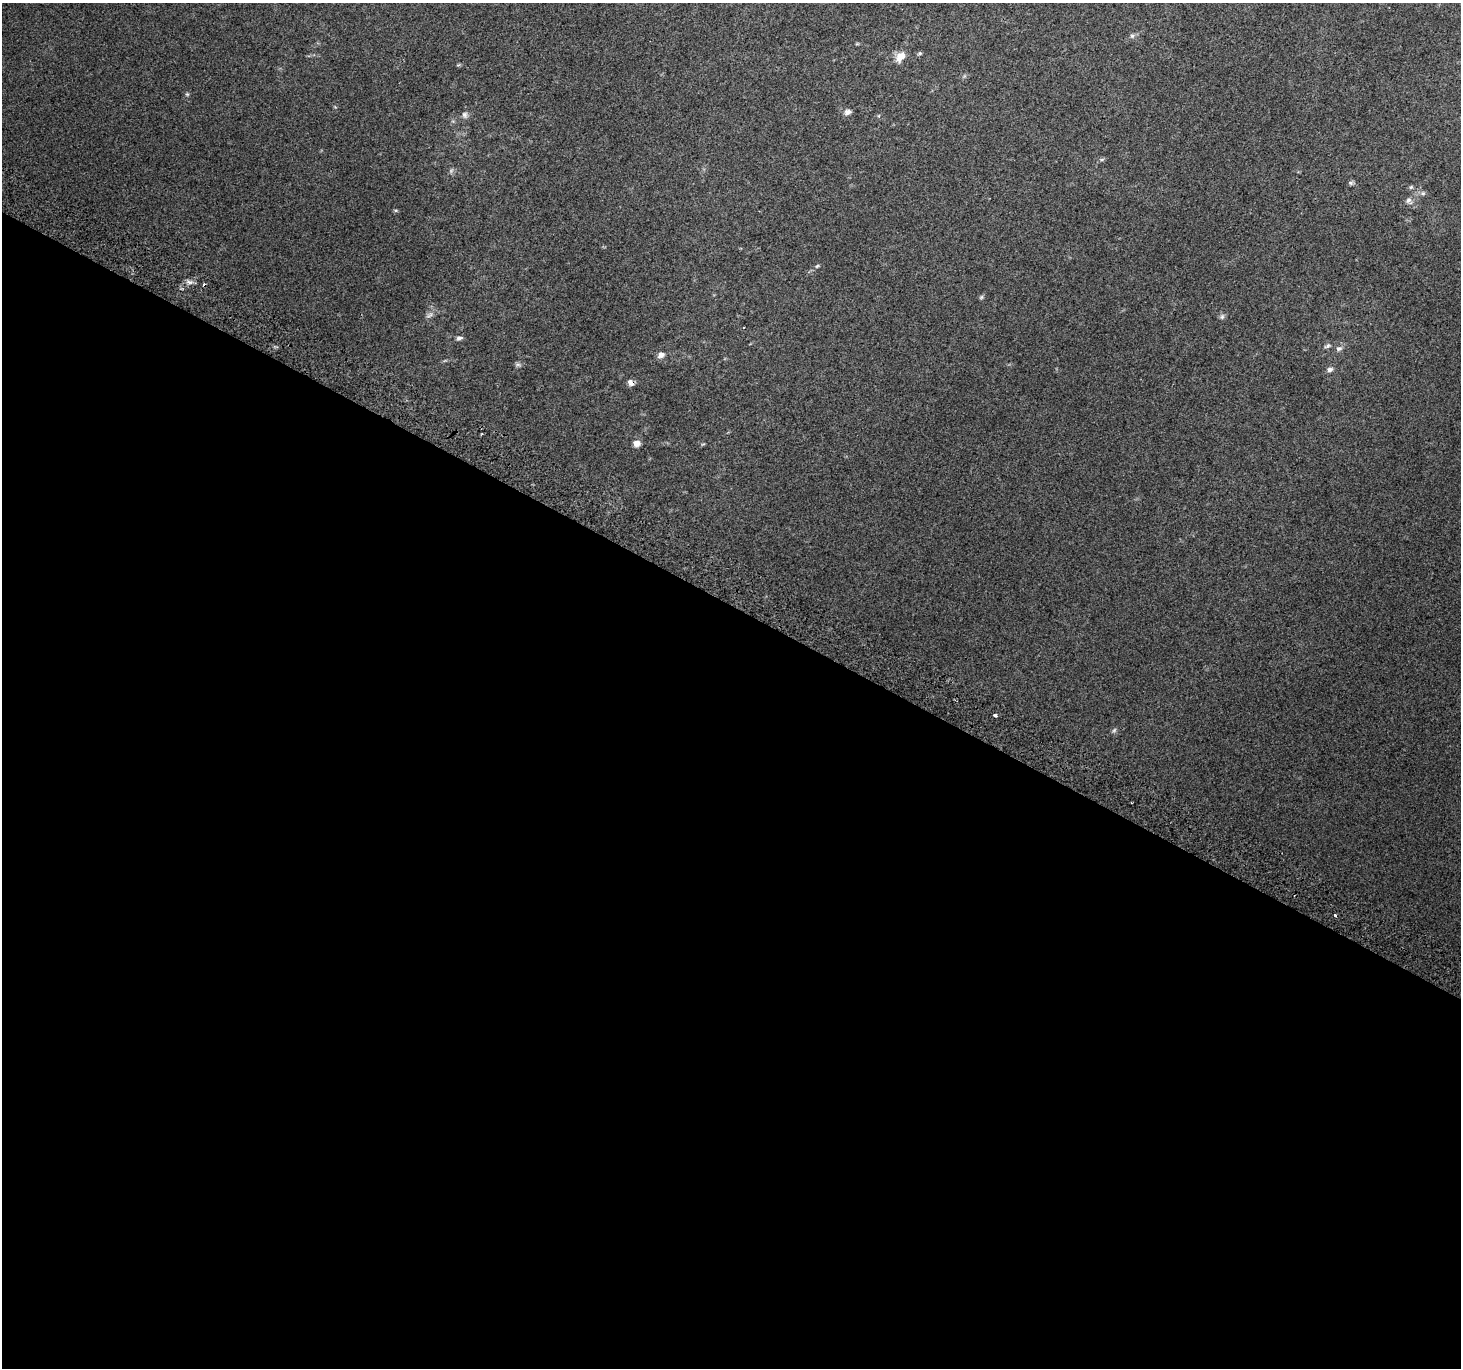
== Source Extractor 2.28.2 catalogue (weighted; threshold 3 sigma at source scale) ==
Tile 14 of 4 x 4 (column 2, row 4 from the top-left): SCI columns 1491-2949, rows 300-1665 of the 5888 x 5996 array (HDU 1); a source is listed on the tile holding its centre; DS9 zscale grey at full resolution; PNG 1463 x 1370 px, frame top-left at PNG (2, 3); no overlay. Shown black and unused: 56% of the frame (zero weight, under 2 of 3 exposures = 2% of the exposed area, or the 3 px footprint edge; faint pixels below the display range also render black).
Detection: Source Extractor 2.28.2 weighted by HDU 2 'WHT'; one run over the whole footprint, this tile lists its part. Background 0.0358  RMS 0.012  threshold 0.0562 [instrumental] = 3 sigma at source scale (4.5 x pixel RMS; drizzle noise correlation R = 1.50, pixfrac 1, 0.0396/0.0396 arcsec/px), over >= 5 px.
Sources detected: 30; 2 cosmic-ray / hot-pixel residue — not listed; the other 28 listed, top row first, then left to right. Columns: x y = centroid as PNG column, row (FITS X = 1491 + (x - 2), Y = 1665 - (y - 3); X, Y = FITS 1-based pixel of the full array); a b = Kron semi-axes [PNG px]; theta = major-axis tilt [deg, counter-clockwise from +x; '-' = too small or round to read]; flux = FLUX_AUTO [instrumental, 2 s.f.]
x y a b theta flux
1132 36 7 5 -68 2.4
920 53 5 4 - 1.7
900 57 14 9 53 12
458 65 6 4 18 1.3
187 94 5 4 - 1.5
848 112 9 6 17 4.8
464 115 9 7 -88 4
1102 159 6 4 19 1.8
1350 183 7 5 -33 2.3
1411 187 6 5 - 1.9
1423 193 6 6 - 2.5
1409 201 10 7 -54 4.7
817 266 6 4 44 1.8
189 282 8 5 -25 3.9
981 297 6 5 - 1.8
429 315 12 4 25 3.4
1222 316 8 5 70 2.8
744 327 3 2 - 1.4
459 338 7 5 7 3.4
1327 346 9 5 26 3
1339 348 8 6 15 4.1
661 355 9 7 32 5.5
518 364 7 4 0 2.6
1330 369 8 6 14 3.8
631 383 8 6 -42 5.9
636 443 8 7 - 6.2
995 715 4 3 - 7.5
1114 730 7 5 45 2.2
Overlapping masked pixels (flux is a lower limit): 1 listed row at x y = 631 383